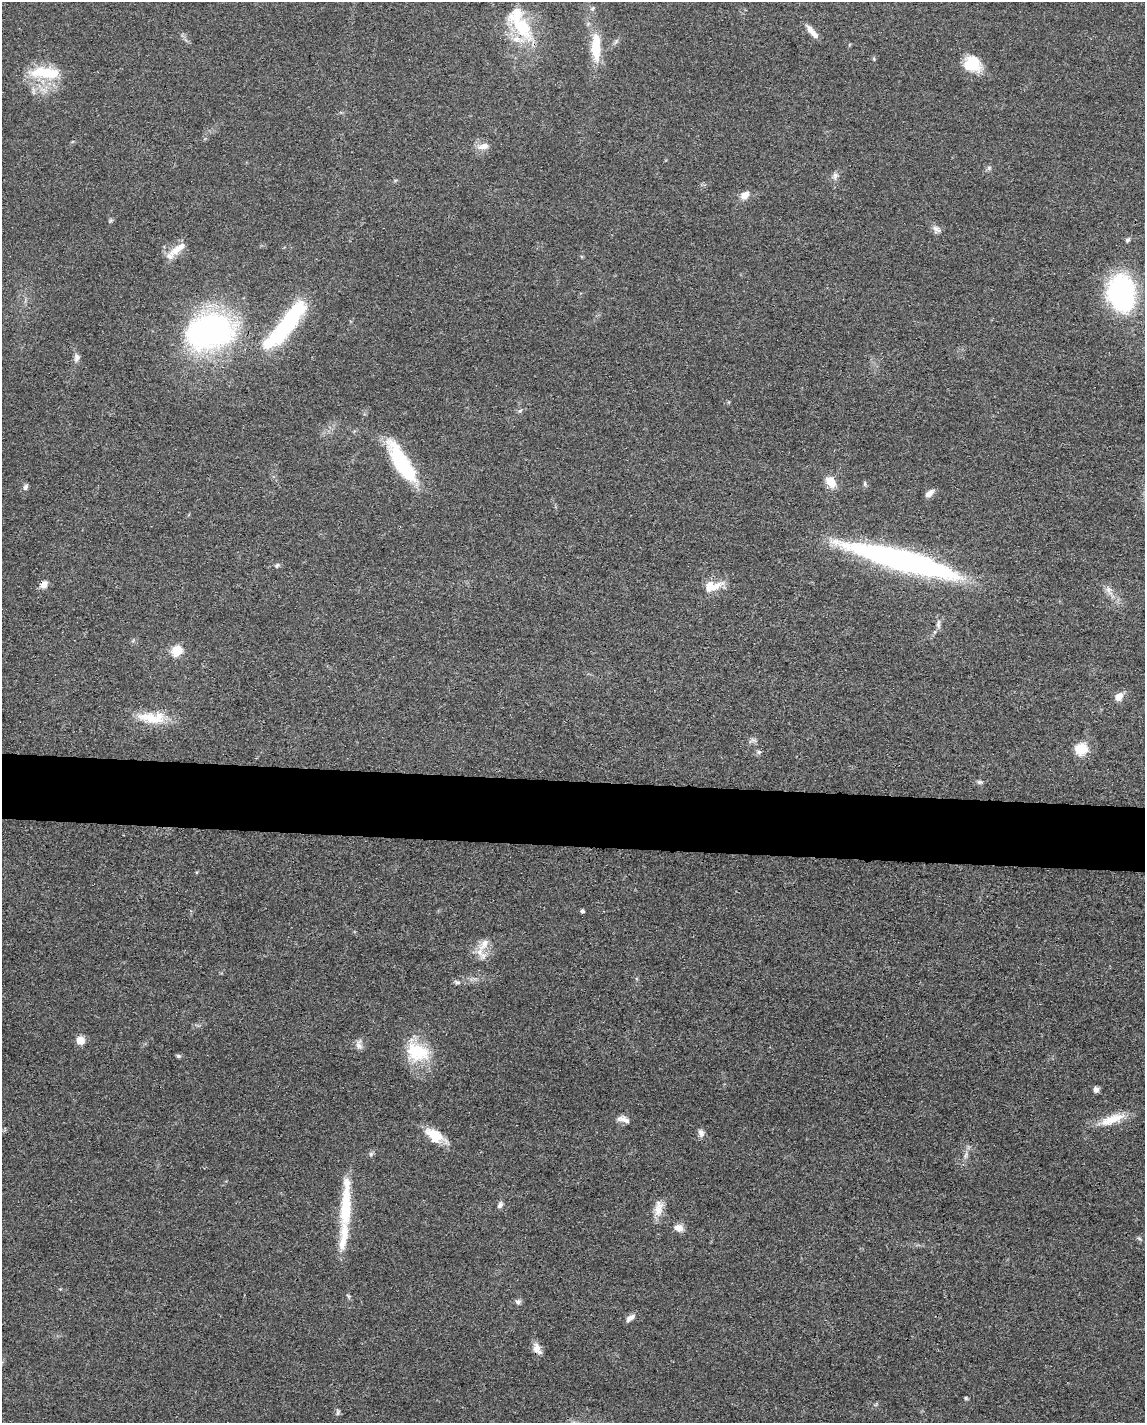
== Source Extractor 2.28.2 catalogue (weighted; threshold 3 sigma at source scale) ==
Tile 7 of 4 x 3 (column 3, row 2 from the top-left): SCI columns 2289-3431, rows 1645-3065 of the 4577 x 4600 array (HDU 1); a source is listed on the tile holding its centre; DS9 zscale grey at full resolution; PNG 1147 x 1425 px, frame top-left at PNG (2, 2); no overlay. Shown black and unused: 5% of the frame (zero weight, under 3 of 4 exposures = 1% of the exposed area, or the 3 px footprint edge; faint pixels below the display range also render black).
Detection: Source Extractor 2.28.2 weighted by HDU 2 'WHT'; one run over the whole footprint, this tile lists its part. Background 0.049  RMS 0.0063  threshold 0.0284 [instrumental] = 3 sigma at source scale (4.5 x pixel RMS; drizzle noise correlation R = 1.50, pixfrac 1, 0.05/0.05 arcsec/px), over >= 5 px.
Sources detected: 68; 1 inside a brighter object's white glare — not listed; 6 inside a brighter listed object's ellipse — not listed separately; the other 61 listed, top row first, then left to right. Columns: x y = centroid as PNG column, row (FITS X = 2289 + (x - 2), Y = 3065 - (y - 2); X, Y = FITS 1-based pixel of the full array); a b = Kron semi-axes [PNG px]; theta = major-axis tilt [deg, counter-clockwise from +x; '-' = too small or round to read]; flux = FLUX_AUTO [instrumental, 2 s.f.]
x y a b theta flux
592 8 7 6 - 1.4
522 26 45 21 -48 35
812 32 19 6 -49 5.6
596 47 31 10 -89 23
874 59 6 3 -72 0.71
972 64 19 16 -28 19
45 73 41 14 -3 26
483 146 17 8 13 5
989 168 7 5 46 1.4
835 176 10 8 62 2.7
745 195 12 9 37 5.2
937 229 13 9 -33 3.3
1128 240 8 5 50 1.3
177 249 28 9 37 9.7
1122 293 27 21 -79 130
286 325 59 14 51 74
209 331 64 43 13 150
77 358 10 7 77 2.8
520 411 6 4 42 1
405 468 64 16 -60 43
830 482 11 8 -52 12
865 484 7 5 -84 1.1
25 487 8 6 63 1.7
929 493 11 6 40 3.8
903 560 110 18 -15 210
277 565 7 6 - 1.4
44 585 9 7 65 4.4
712 586 25 12 13 12
1109 590 15 7 -72 3.9
938 624 14 6 87 2.7
177 651 6 5 - 43
1119 697 10 8 53 5.5
150 718 39 15 -12 18
753 740 9 6 -26 1.8
1081 749 6 6 - 57
759 752 7 5 41 1.4
980 782 8 5 -1 1.5
582 911 4 4 - 1.5
484 944 21 10 55 7.2
457 982 10 5 -19 1.7
80 1040 8 8 - 6.7
359 1045 14 7 -81 3.2
417 1052 32 25 -29 29
178 1056 7 5 -21 1.1
1096 1090 6 5 - 3.1
624 1119 17 7 -20 4
1112 1119 36 11 20 14
701 1133 11 7 -71 2.7
435 1136 24 12 -32 15
371 1154 7 5 49 1.3
966 1155 10 4 59 2
346 1204 77 12 87 34
500 1205 9 6 63 2
658 1208 23 11 82 7.7
679 1228 11 9 -20 4.6
1139 1238 6 4 -20 1
518 1302 7 6 - 2.2
630 1318 12 6 36 3.2
537 1349 15 9 -65 5.4
966 1398 5 5 - 0.93
337 1412 10 4 -86 1.3
Overlapping masked pixels (flux is a lower limit): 2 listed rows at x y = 44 585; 537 1349